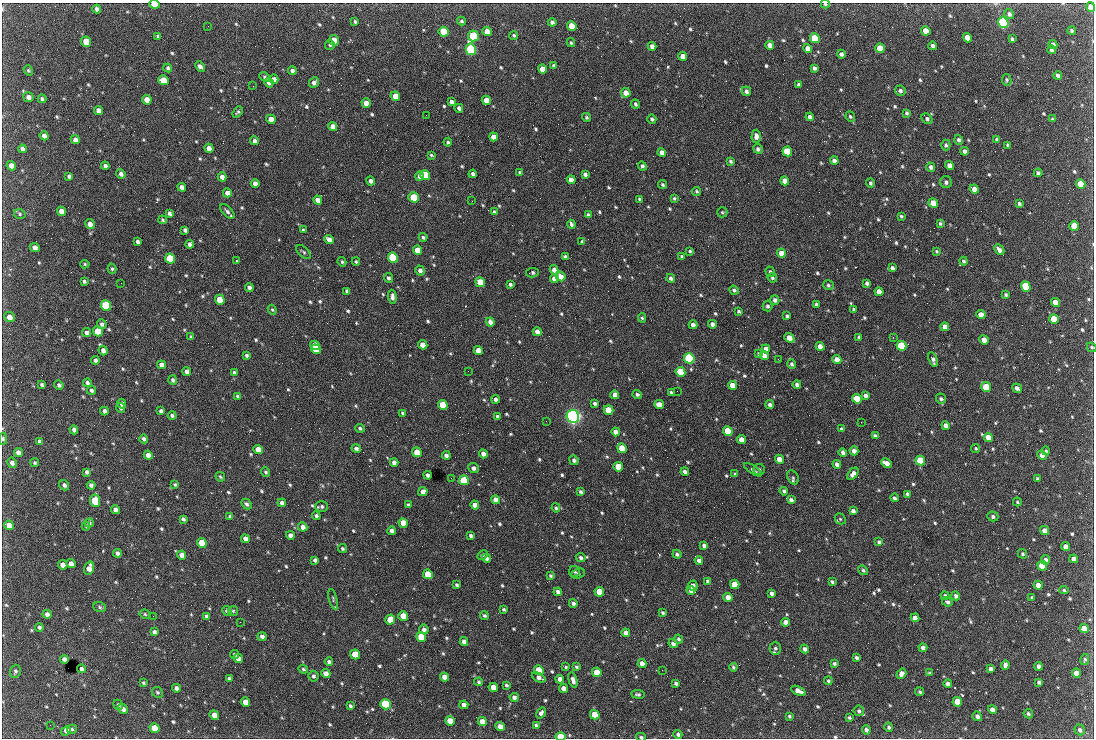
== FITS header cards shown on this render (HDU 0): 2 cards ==
NAXIS1  =                 1092 /fastest changing axis
NAXIS2  =                  736 /next to fastest changing axis

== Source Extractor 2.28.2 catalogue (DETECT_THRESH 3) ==
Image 1092 x 736 px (HDU 0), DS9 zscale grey, 1 PNG px = 1 image px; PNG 1096 x 740 px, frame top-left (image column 1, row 736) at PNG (2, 3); each listed source drawn as its Kron ellipse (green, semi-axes under 4 px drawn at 4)
Background 2230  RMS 43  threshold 130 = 3 sigma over >= 5 px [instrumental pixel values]
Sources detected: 778; of the 778, the 500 brightest by FLUX_AUTO listed and drawn (278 fainter detections omitted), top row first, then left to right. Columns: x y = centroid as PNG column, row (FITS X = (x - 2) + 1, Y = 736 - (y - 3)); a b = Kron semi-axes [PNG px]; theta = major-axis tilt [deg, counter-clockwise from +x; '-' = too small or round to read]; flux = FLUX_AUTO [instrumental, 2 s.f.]
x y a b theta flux
154 4 5 4 - 3.8e+04
825 4 4 3 - 4.2e+03
1091 7 5 4 - 2.9e+04
97 9 4 4 - 1.0e+04
1009 14 5 5 - 8.9e+03
355 21 4 3 - 4.7e+03
461 21 4 4 - 5.1e+03
552 22 4 3 - 8.7e+03
1003 23 5 5 - 6.5e+05
208 26 2 2 - 4.7e+03
572 26 5 4 - 5.2e+04
1072 30 4 4 - 6.0e+03
926 31 5 4 - 4.9e+04
444 32 5 4 - 1.4e+05
487 32 5 4 - 3.3e+04
514 35 4 4 - 4.8e+03
158 36 4 3 - 5.7e+03
473 36 5 5 - 2.4e+05
815 38 5 4 - 1.7e+05
968 38 5 4 - 5.0e+04
1012 39 4 3 - 5.2e+03
334 40 5 4 - 4.0e+04
86 42 5 5 - 6.9e+04
571 43 4 3 - 4.2e+03
1053 44 4 4 - 1.0e+04
330 45 5 5 - 4.6e+03
770 45 4 4 - 1.8e+04
652 46 4 4 - 1.4e+04
933 46 4 3 - 9.3e+03
808 48 5 4 - 2.3e+04
880 48 5 4 - 7.9e+04
471 49 6 5 - 4.9e+05
1051 50 4 3 - 8.1e+03
841 54 4 4 - 9.0e+03
683 56 4 4 - 2.7e+04
200 66 6 4 -45 9.6e+03
554 66 4 4 - 7.8e+03
168 68 4 3 - 6.4e+03
814 68 4 3 - 8.4e+03
542 69 5 4 - 3.6e+04
28 70 5 4 - 4.6e+03
292 71 4 4 - 1.0e+04
1058 75 4 4 - 1.0e+04
265 77 6 4 -43 5.3e+03
274 79 4 4 - 1.7e+04
163 80 5 4 - 5.5e+04
1007 80 6 4 -82 4.7e+03
269 83 5 4 - 1.1e+04
314 83 5 4 - 1.2e+04
799 85 4 3 - 8.0e+03
253 86 2 2 - 1.9e+04
746 91 5 4 - 9.8e+03
900 91 5 5 - 8.7e+03
626 93 5 4 - 2.7e+04
395 96 5 4 - 4.4e+04
28 97 5 5 - 1.4e+04
42 99 4 3 - 5.9e+03
147 100 5 4 - 3.4e+04
486 100 5 4 - 3.0e+04
451 102 4 4 - 1.0e+04
366 103 5 4 - 2.4e+04
635 104 4 4 - 6.0e+03
459 108 4 3 - 9.6e+03
99 111 5 4 - 1.9e+04
238 112 6 4 51 5.2e+03
907 113 3 3 - 5.4e+03
426 115 2 2 - 5.8e+03
586 117 5 4 - 4.9e+03
810 117 4 4 - 1.3e+04
850 117 5 4 - 4.7e+03
271 119 5 4 - 2.3e+04
652 119 5 4 - 6.0e+03
927 119 6 4 -48 8.0e+03
1052 119 4 3 - 6.5e+03
333 126 4 4 - 2.0e+04
44 136 5 4 - 1.4e+04
756 136 7 4 89 1.4e+04
494 137 4 4 - 2.5e+04
75 140 5 4 - 1.5e+04
959 140 5 4 - 8.1e+03
997 140 4 4 - 6.5e+03
255 141 4 4 - 1.1e+04
448 142 4 3 - 5.2e+03
946 145 5 4 - 6.4e+03
1008 145 4 3 - 6.3e+03
209 148 4 4 - 1.8e+04
22 149 4 4 - 1.1e+04
758 149 5 4 - 7.4e+03
787 151 5 4 - 1.3e+05
965 151 4 4 - 1.1e+04
662 152 4 4 - 1.6e+04
431 155 4 3 - 4.4e+03
730 161 4 3 - 5.1e+03
834 161 4 4 - 1.2e+04
11 166 5 4 - 1.8e+04
105 166 4 3 - 9.4e+03
642 166 4 4 - 6.8e+03
950 166 4 4 - 2.1e+04
931 167 5 4 - 9.6e+03
520 172 4 4 - 4.3e+03
1038 173 4 4 - 6.3e+03
121 174 5 4 - 9.6e+03
473 174 4 4 - 9.3e+03
585 174 4 4 - 8.7e+03
425 175 5 5 - 1.3e+05
69 176 4 3 - 6.8e+03
419 176 4 4 - 1.1e+04
222 177 4 4 - 1.6e+04
571 180 4 4 - 2.8e+04
371 181 4 4 - 1.1e+04
785 181 4 4 - 2.9e+04
946 182 6 6 - 8.5e+03
870 183 4 4 - 6.0e+03
255 184 4 4 - 1.6e+04
1081 184 5 4 - 8.8e+04
663 185 5 3 - 5.0e+03
182 187 5 4 - 1.5e+04
974 189 5 4 - 2.4e+04
697 191 4 3 - 4.7e+03
227 193 4 4 - 1.9e+04
414 197 5 5 - 1.3e+05
674 198 4 3 - 4.2e+03
639 199 4 3 - 5.0e+03
318 200 4 4 - 2.2e+04
472 201 3 2 - 5.9e+03
933 203 5 4 - 4.9e+04
1019 204 4 3 - 6.5e+03
62 211 5 4 - 2.8e+04
227 211 9 4 -45 9.5e+03
494 212 4 4 - 5.3e+03
722 212 5 5 - 4.3e+03
170 213 4 3 - 8.4e+03
20 214 6 4 -18 4.8e+03
588 215 4 3 - 6.9e+03
901 216 4 3 - 4.8e+03
162 220 4 3 - 4.4e+03
940 223 3 3 - 4.5e+03
90 224 5 4 - 1.7e+04
571 224 4 3 - 6.9e+03
1074 226 5 4 - 6.8e+04
185 230 4 4 - 8.0e+03
303 230 3 3 - 4.1e+03
423 237 4 4 - 5.7e+03
329 240 5 4 - 1.9e+04
137 241 4 3 - 7.6e+03
582 242 4 3 - 4.5e+03
190 244 4 4 - 1.0e+04
35 247 5 4 - 1.5e+04
417 250 5 4 - 4.8e+04
999 250 6 4 -46 1.4e+04
690 251 4 4 - 4.6e+03
936 251 3 3 - 4.1e+03
304 252 9 4 -43 5.2e+03
781 253 5 4 - 3.5e+04
682 256 4 3 - 6.3e+03
393 257 5 4 - 2.2e+05
565 257 4 3 - 7.5e+03
170 258 5 5 - 1.8e+05
236 261 3 2 - 1.1e+05
356 261 4 4 - 4.1e+03
963 261 4 4 - 5.4e+03
342 262 5 4 - 5.1e+03
85 264 5 4 - 4.1e+03
892 268 4 3 - 8.3e+03
112 269 5 4 - 4.5e+03
420 270 5 4 - 1.1e+04
554 270 4 4 - 1.4e+04
770 272 5 4 - 5.5e+03
532 273 6 4 8 6.3e+03
561 277 5 4 - 2.4e+04
388 278 5 4 - 6.3e+03
671 278 4 4 - 8.8e+03
772 278 5 4 - 5.6e+03
554 279 4 4 - 2.2e+04
84 281 3 3 - 6.3e+03
480 282 5 4 - 7.3e+04
121 283 2 2 - 8.8e+03
867 283 4 3 - 9.3e+03
510 284 4 3 - 6.9e+03
828 285 5 5 - 5.3e+03
249 287 4 4 - 1.1e+04
1026 287 5 4 - 2.2e+05
734 290 5 4 - 6.2e+03
347 291 4 4 - 7.6e+03
879 292 4 4 - 2.3e+04
1006 295 4 3 - 4.9e+03
392 297 7 4 -88 1.1e+04
220 300 5 4 - 7.7e+04
775 300 5 4 - 1.0e+04
1055 302 5 4 - 3.7e+04
816 304 4 3 - 5.5e+03
106 305 5 5 - 2.7e+05
767 306 5 5 - 7.1e+03
854 309 4 3 - 5.8e+03
272 310 5 4 - 4.3e+03
739 311 4 3 - 5.1e+03
981 315 5 4 - 2.9e+04
787 316 4 3 - 5.0e+03
9 317 5 5 - 2.4e+04
642 318 5 4 - 4.4e+03
1054 319 5 4 - 8.2e+04
490 322 5 4 - 1.5e+04
102 324 5 4 - 8.6e+03
712 324 4 4 - 1.3e+04
693 325 4 4 - 1.4e+04
945 327 4 4 - 2.0e+04
98 331 5 5 - 9.6e+04
537 332 4 4 - 1.7e+04
86 333 4 4 - 8.9e+03
191 337 4 3 - 5.1e+03
859 337 4 3 - 4.3e+03
893 337 2 2 - 1.5e+04
789 338 5 4 - 3.0e+04
984 340 5 4 - 3.1e+04
315 345 5 4 - 5.9e+04
423 345 5 4 - 3.3e+04
820 346 4 4 - 2.1e+04
901 346 5 4 - 2.4e+05
1092 347 5 4 - 4.1e+03
316 349 5 4 - 7.2e+04
766 349 4 4 - 1.2e+04
103 350 5 4 - 1.3e+04
478 351 5 4 - 3.9e+04
759 354 4 3 - 5.4e+03
247 355 4 3 - 5.9e+03
764 356 5 4 - 2.3e+04
689 358 5 5 - 5.6e+05
778 359 2 2 - 1.2e+04
837 359 4 4 - 2.9e+04
933 359 7 4 -68 1.1e+04
95 360 4 4 - 8.5e+03
792 364 5 4 - 7.0e+03
161 365 4 4 - 1.4e+04
468 371 2 2 - 5.6e+03
187 372 4 4 - 1.7e+04
680 372 5 4 - 1.4e+05
234 373 4 3 - 6.2e+03
173 380 5 4 - 6.9e+03
87 383 4 3 - 8.3e+03
797 384 4 3 - 9.6e+03
42 385 4 3 - 5.5e+03
59 385 5 4 - 6.8e+03
732 385 4 4 - 3.2e+04
986 387 5 4 - 8.5e+04
1017 388 5 4 - 9.9e+03
92 390 4 4 - 7.5e+03
677 391 2 2 - 5.7e+03
671 392 3 3 - 5.2e+03
637 394 4 4 - 6.5e+03
615 395 4 4 - 2.0e+04
238 396 4 3 - 6.3e+03
865 396 4 4 - 1.1e+04
496 399 4 4 - 9.8e+03
857 399 5 4 - 8.2e+04
941 399 5 5 - 6.1e+03
595 403 4 3 - 7.9e+03
122 404 5 4 - 1.1e+04
659 404 5 4 - 3.0e+04
443 405 5 4 - 1.1e+05
770 405 4 4 - 8.4e+03
121 408 5 4 - 4.9e+03
608 410 5 4 - 9.3e+04
104 411 4 3 - 8.7e+03
161 411 4 4 - 9.2e+03
403 413 4 3 - 5.9e+03
172 415 4 4 - 6.6e+03
573 416 6 6 - 1.3e+06
498 417 4 3 - 7.1e+03
546 421 2 2 - 6.7e+03
861 422 2 2 - 7.4e+03
946 426 4 4 - 1.8e+04
360 428 5 4 - 5.6e+03
842 429 4 3 - 7.6e+03
74 430 4 4 - 8.4e+03
728 431 5 4 - 1.3e+05
616 432 4 4 - 2.5e+04
875 436 4 3 - 5.1e+03
988 437 5 4 - 3.8e+04
3 439 6 4 -87 5.6e+03
144 439 4 4 - 8.3e+03
741 440 4 4 - 3.2e+04
39 442 4 3 - 6.3e+03
356 448 4 4 - 8.8e+03
622 448 5 4 - 1.1e+05
976 448 4 4 - 4.4e+03
258 450 5 4 - 3.8e+04
854 451 4 4 - 1.5e+04
1046 451 4 4 - 4.1e+03
417 452 5 4 - 5.2e+04
843 452 4 4 - 1.1e+04
18 453 5 4 - 1.8e+04
483 454 4 4 - 1.7e+04
148 455 5 4 - 2.1e+04
446 455 4 4 - 1.1e+04
1042 455 5 4 - 1.2e+04
779 459 4 4 - 2.6e+04
574 460 5 4 - 9.3e+03
920 461 5 4 - 1.3e+05
394 462 4 4 - 1.6e+04
12 463 5 4 - 9.9e+03
35 463 4 4 - 4.6e+03
886 463 6 4 -25 2.1e+04
837 464 4 4 - 1.2e+04
618 467 5 4 - 8.0e+04
473 468 5 5 - 9.9e+03
753 470 10 4 -33 7.5e+03
759 470 6 5 - 5.9e+03
87 472 4 4 - 8.6e+03
266 472 5 4 - 5.2e+03
685 472 4 4 - 9.8e+03
735 474 4 4 - 4.2e+03
853 474 7 4 54 1.5e+04
428 475 4 3 - 1.0e+04
220 477 5 3 - 4.6e+03
793 477 7 5 -60 6.2e+03
451 478 3 2 - 5.3e+03
1037 479 4 4 - 4.9e+03
464 480 5 4 - 1.6e+05
64 485 5 4 - 9.2e+03
91 485 4 4 - 8.7e+03
175 485 4 4 - 4.7e+03
784 491 4 4 - 7.1e+03
423 492 5 4 - 1.5e+04
581 492 4 3 - 6.1e+03
908 494 4 4 - 8.7e+03
894 498 4 4 - 6.5e+03
496 500 4 4 - 2.7e+04
791 500 4 4 - 8.6e+03
95 501 6 5 - 1.5e+05
1017 502 4 4 - 4.1e+03
282 503 4 4 - 1.1e+04
247 504 6 4 -46 6.9e+03
408 505 4 3 - 4.5e+03
475 505 4 4 - 2.7e+04
322 506 6 5 - 7.0e+03
556 508 4 3 - 5.3e+03
115 510 4 4 - 1.3e+04
853 511 4 4 - 1.2e+04
316 516 4 3 - 7.0e+03
993 516 5 5 - 7.1e+03
230 517 4 4 - 1.0e+04
183 519 4 3 - 6.2e+03
840 519 6 5 - 4.8e+03
89 523 4 4 - 5.1e+03
403 523 5 4 - 4.1e+04
9 525 5 4 - 3.9e+04
86 526 4 3 - 4.2e+03
303 527 5 4 - 1.7e+04
391 531 4 3 - 1.1e+04
1044 531 5 4 - 1.6e+04
290 535 4 4 - 1.4e+04
471 536 4 3 - 7.4e+03
245 539 4 4 - 1.6e+04
879 542 4 3 - 5.5e+03
202 543 5 4 - 7.4e+04
704 546 4 3 - 7.9e+03
1066 546 4 4 - 1.8e+04
342 548 4 3 - 5.1e+03
117 553 4 4 - 8.6e+03
677 554 4 4 - 6.7e+03
1023 554 5 4 - 4.5e+03
182 555 4 4 - 2.1e+04
482 555 5 4 - 5.3e+03
487 558 4 4 - 1.1e+04
581 558 5 4 - 7.6e+03
1074 559 4 4 - 1.5e+04
315 560 4 4 - 8.3e+03
699 560 4 4 - 1.1e+04
1046 560 5 4 - 1.1e+04
71 564 5 4 - 2.1e+04
63 565 5 4 - 2.4e+04
1042 566 5 4 - 1.1e+05
89 568 7 4 72 2.5e+04
863 570 5 4 - 5.3e+03
575 571 5 5 - 4.8e+03
428 574 5 4 - 1.1e+05
578 574 7 5 24 6.3e+03
551 576 4 3 - 4.9e+03
708 581 4 4 - 8.8e+03
832 582 4 3 - 5.0e+03
735 584 5 4 - 5.6e+04
457 585 3 3 - 5.4e+03
1038 585 5 4 - 2.2e+04
693 586 5 5 - 1.5e+04
691 590 4 4 - 1.9e+04
1064 590 5 4 - 4.2e+03
558 592 4 4 - 1.2e+04
599 592 5 4 - 6.7e+04
772 593 4 4 - 1.0e+04
945 596 4 4 - 6.2e+03
956 596 4 4 - 7.6e+03
728 597 4 4 - 2.1e+04
1032 597 3 3 - 4.7e+03
333 599 10 3 -76 4.3e+03
947 602 5 4 - 6.7e+03
573 603 4 4 - 8.4e+03
100 607 6 5 - 5.7e+03
504 609 4 3 - 5.0e+03
227 611 5 4 - 5.6e+03
233 611 5 5 - 4.4e+03
663 613 4 3 - 5.1e+03
47 614 4 4 - 1.2e+04
145 614 5 4 - 4.6e+03
153 616 2 2 - 9.9e+03
206 616 4 3 - 7.2e+03
403 616 5 4 - 5.2e+04
484 616 4 3 - 5.9e+03
915 618 4 4 - 1.7e+04
390 619 5 5 - 4.8e+04
240 622 2 2 - 4.8e+03
786 622 4 4 - 1.7e+04
39 627 4 4 - 5.3e+03
1084 628 5 4 - 4.1e+04
424 629 5 4 - 8.7e+03
154 632 4 4 - 8.1e+03
626 633 4 4 - 1.6e+04
262 636 4 4 - 9.5e+03
421 637 5 4 - 8.6e+04
678 639 5 4 - 5.2e+03
464 642 4 4 - 1.2e+04
673 644 5 4 - 1.0e+04
775 648 6 5 - 7.3e+03
923 648 4 4 - 1.1e+04
805 649 4 4 - 1.0e+04
235 654 4 4 - 4.7e+03
355 654 5 4 - 7.5e+04
856 657 4 3 - 6.2e+03
238 658 5 4 - 1.7e+04
64 659 4 4 - 1.3e+04
1085 659 5 3 - 5.0e+03
329 662 4 3 - 7.6e+03
642 664 4 4 - 2.0e+04
834 664 4 3 - 5.1e+03
1005 665 5 4 - 9.8e+03
1039 666 4 4 - 1.3e+04
566 667 4 3 - 4.2e+03
576 667 4 4 - 5.0e+03
733 667 4 3 - 4.5e+03
82 669 4 4 - 8.3e+03
303 669 5 4 - 5.1e+03
990 669 4 4 - 9.3e+03
539 670 5 4 - 9.6e+04
662 670 2 2 - 6.2e+03
15 671 6 5 - 5.7e+03
597 672 5 4 - 5.2e+04
326 673 5 4 - 1.6e+04
930 673 4 3 - 4.7e+03
1076 673 4 4 - 2.4e+04
901 674 5 4 - 1.1e+04
313 676 5 5 - 7.1e+03
444 677 5 4 - 2.6e+04
229 678 3 3 - 5.1e+03
539 678 7 4 -26 1.2e+04
560 679 4 4 - 1.8e+04
573 680 8 4 -74 1.3e+04
828 681 4 4 - 4.8e+03
479 682 4 4 - 5.4e+03
1039 682 4 3 - 6.4e+03
143 683 3 3 - 4.3e+03
676 683 4 3 - 6.4e+03
948 684 4 4 - 1.1e+04
506 685 4 3 - 5.3e+03
493 687 5 4 - 3.7e+04
176 688 4 4 - 1.2e+04
563 688 4 4 - 1.8e+04
798 691 8 4 -25 2.0e+04
157 692 6 5 - 4.4e+03
920 692 4 4 - 4.6e+03
638 694 7 4 -7 6.7e+03
514 697 4 4 - 1.2e+04
245 702 5 4 - 3.4e+04
957 702 5 4 - 6.7e+04
385 704 5 5 - 2.7e+05
118 705 5 4 - 5.5e+03
464 705 4 4 - 1.8e+04
350 706 4 3 - 5.8e+03
123 709 5 4 - 1.3e+04
992 710 4 4 - 1.4e+04
859 711 5 5 - 6.2e+03
541 713 6 4 55 9.9e+03
1028 714 5 4 - 5.3e+03
214 715 5 4 - 2.5e+04
595 715 5 4 - 7.5e+04
789 716 3 3 - 4.2e+03
977 716 5 4 - 9.9e+03
849 718 3 3 - 5.0e+03
450 721 5 4 - 4.2e+04
482 722 5 4 - 3.7e+04
50 725 2 2 - 4.8e+03
536 725 4 3 - 5.6e+03
500 727 5 4 - 2.5e+04
889 727 4 4 - 6.5e+03
154 728 5 4 - 8.0e+04
72 729 5 4 - 4.7e+03
866 730 4 4 - 7.5e+03
1080 730 5 5 - 8.6e+03
66 731 5 4 - 3.1e+04
678 734 4 4 - 7.4e+03
561 737 5 4 - 9.6e+04
641 737 5 3 - 5.1e+03
At the frame edge (FLAGS 8, measured only in part): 8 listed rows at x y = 154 4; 825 4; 1091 7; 1003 23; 1092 347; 3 439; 561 737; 641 737
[278 fainter detections neither listed nor drawn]